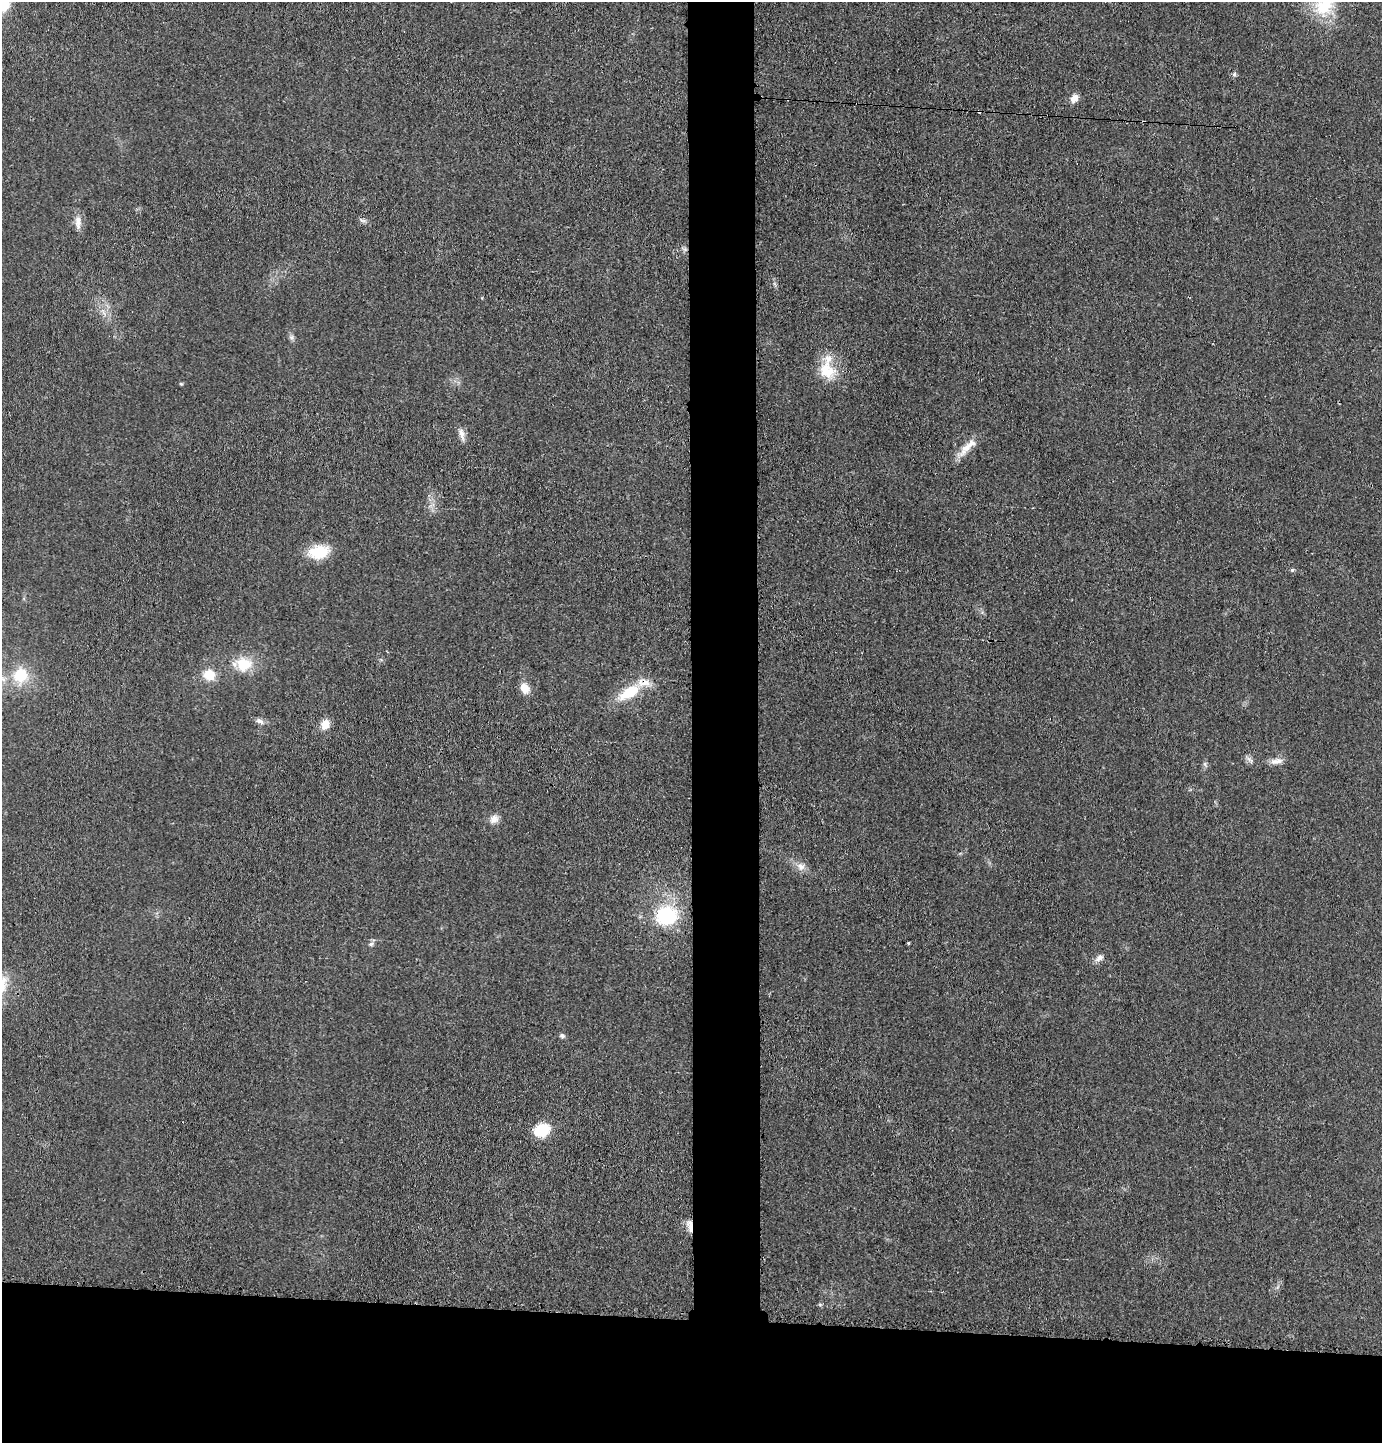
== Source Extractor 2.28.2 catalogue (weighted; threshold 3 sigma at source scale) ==
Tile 8 of 3 x 3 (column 2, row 3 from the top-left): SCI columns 1487-2866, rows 1-1441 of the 4365 x 4332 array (HDU 1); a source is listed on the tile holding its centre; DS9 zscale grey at full resolution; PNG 1384 x 1445 px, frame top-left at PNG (2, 2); no overlay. Shown black and unused: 13% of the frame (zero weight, under 3 of 4 exposures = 1% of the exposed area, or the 3 px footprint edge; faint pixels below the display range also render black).
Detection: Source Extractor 2.28.2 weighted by HDU 2 'WHT'; one run over the whole footprint, this tile lists its part. Background 0.0211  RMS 0.0046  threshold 0.0207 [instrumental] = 3 sigma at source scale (4.5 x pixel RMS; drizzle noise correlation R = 1.50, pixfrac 1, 0.05/0.05 arcsec/px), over >= 5 px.
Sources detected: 38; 2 cosmic-ray / hot-pixel residue — not listed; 1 inside a brighter listed object's ellipse — not listed separately; the other 35 listed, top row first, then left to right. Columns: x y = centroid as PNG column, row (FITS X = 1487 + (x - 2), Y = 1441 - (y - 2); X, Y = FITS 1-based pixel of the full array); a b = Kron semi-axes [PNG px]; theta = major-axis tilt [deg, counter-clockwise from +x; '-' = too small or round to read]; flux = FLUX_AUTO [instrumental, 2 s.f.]
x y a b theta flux
4 5 15 12 -90 10
1324 7 33 25 38 22
1234 74 6 5 - 1
1074 98 10 8 48 3.7
363 220 11 4 -19 1.2
78 222 20 8 -88 3.7
685 249 7 4 72 0.95
103 312 12 4 -69 1.9
292 337 8 6 -46 1.3
827 370 26 21 -62 14
181 384 4 4 - 0.61
461 434 19 7 -74 3
966 448 31 9 47 6.8
319 552 25 16 12 13
1292 570 5 5 - 0.71
244 664 19 16 -10 13
20 675 20 18 64 15
209 675 12 10 -19 9
525 688 11 8 -64 6.4
629 692 36 15 32 17
260 721 12 7 -26 2
325 724 10 9 - 6
1249 759 15 4 -44 1.5
1276 761 18 8 7 3.4
1205 764 7 4 -72 0.91
494 819 12 10 35 3.3
801 867 12 10 -23 3.4
666 916 25 22 12 31
908 943 3 3 - 0.5
371 944 7 5 4 1.1
1099 958 13 8 37 2.4
562 1036 7 5 -17 1.2
542 1130 12 9 22 22
690 1226 17 7 -80 3.3
820 1305 6 4 -19 0.59
Overlapping masked pixels (flux is a lower limit): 2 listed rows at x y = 629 692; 690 1226
Isophote crosses this tile's border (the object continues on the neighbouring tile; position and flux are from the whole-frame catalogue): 2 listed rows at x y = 4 5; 1324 7